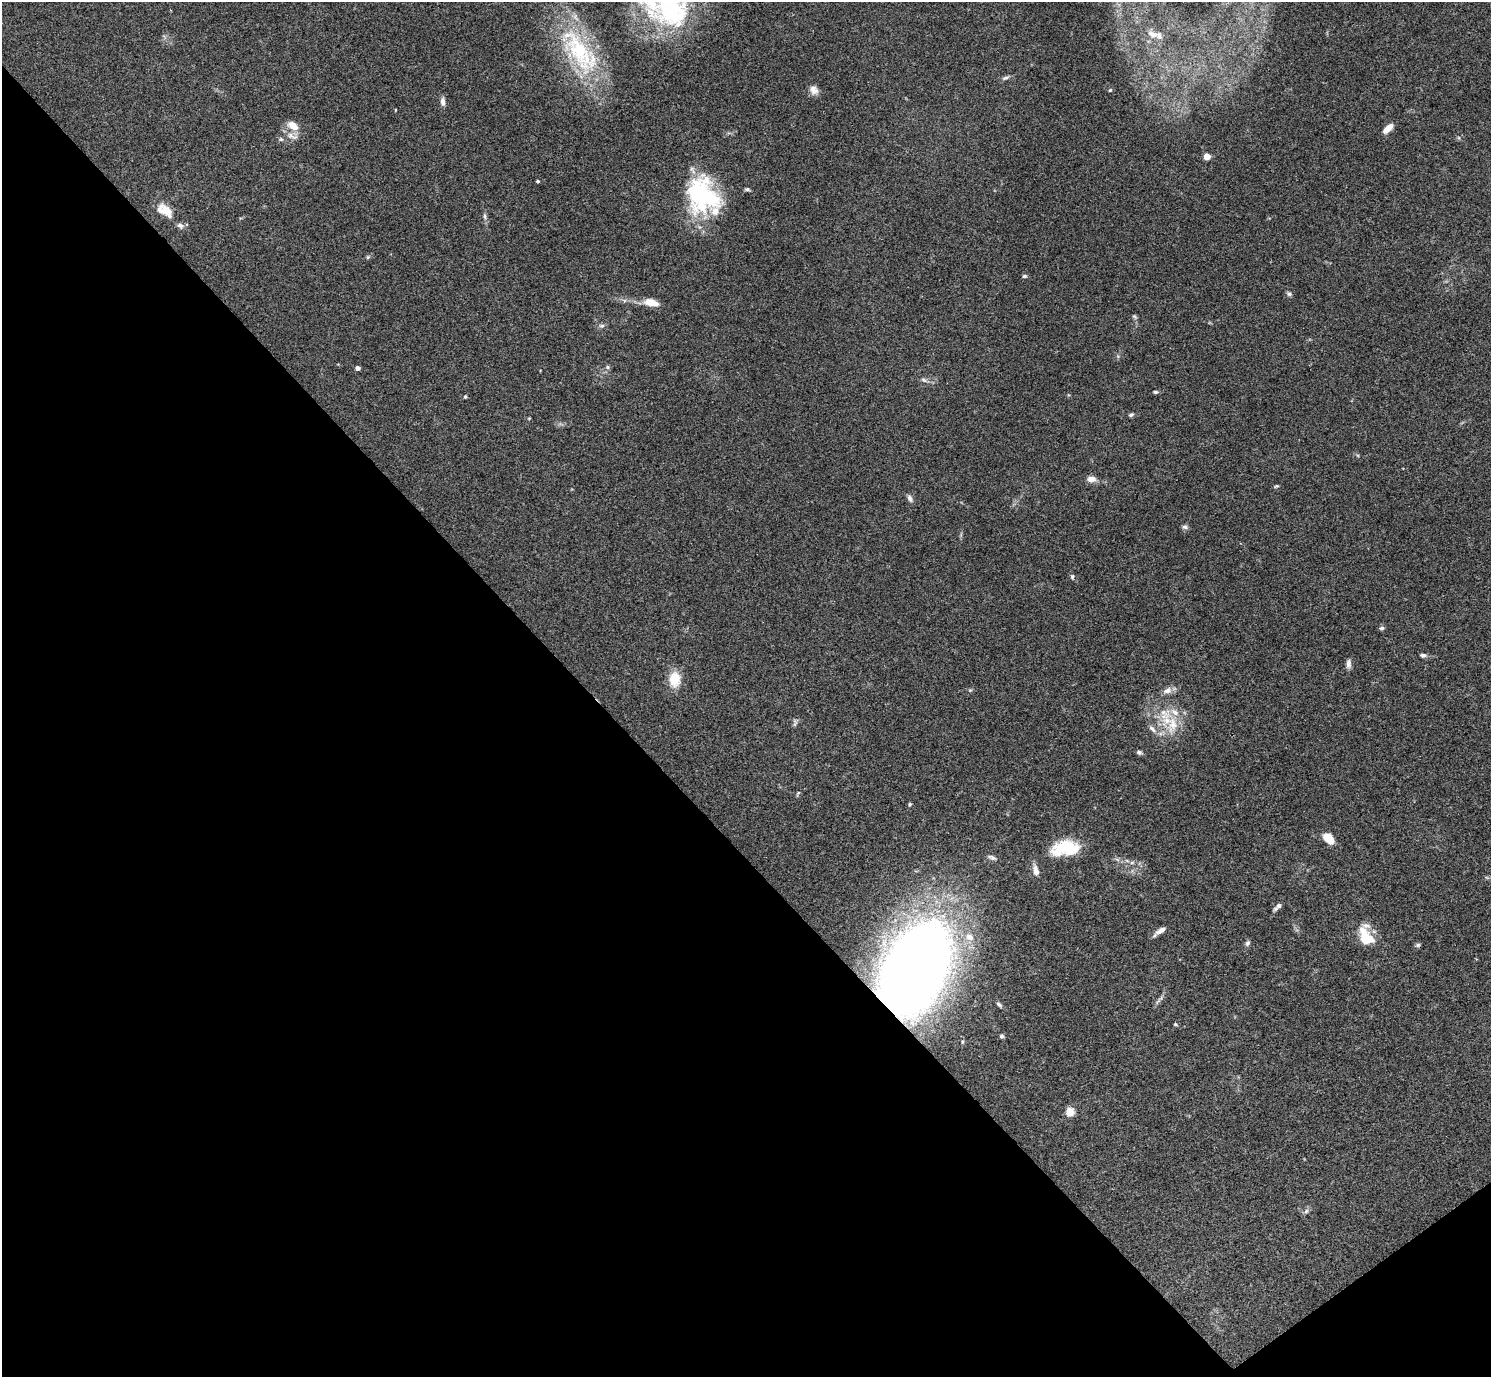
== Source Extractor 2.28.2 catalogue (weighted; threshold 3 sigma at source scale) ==
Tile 14 of 4 x 4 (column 2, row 4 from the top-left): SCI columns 1495-2983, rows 301-1675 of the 5963 x 5961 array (HDU 1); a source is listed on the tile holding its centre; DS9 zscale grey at full resolution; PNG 1493 x 1379 px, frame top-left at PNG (2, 2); no overlay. Shown black and unused: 41% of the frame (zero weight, under 3 of 4 exposures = <1% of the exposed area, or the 3 px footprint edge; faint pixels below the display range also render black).
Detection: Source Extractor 2.28.2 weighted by HDU 2 'WHT'; one run over the whole footprint, this tile lists its part. Background 0.154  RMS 0.0074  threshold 0.0331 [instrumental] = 3 sigma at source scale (4.5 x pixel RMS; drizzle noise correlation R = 1.50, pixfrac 1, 0.05/0.05 arcsec/px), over >= 5 px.
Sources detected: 71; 1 inside a brighter object's white glare — not listed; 5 inside a brighter listed object's ellipse — not listed separately; the other 65 listed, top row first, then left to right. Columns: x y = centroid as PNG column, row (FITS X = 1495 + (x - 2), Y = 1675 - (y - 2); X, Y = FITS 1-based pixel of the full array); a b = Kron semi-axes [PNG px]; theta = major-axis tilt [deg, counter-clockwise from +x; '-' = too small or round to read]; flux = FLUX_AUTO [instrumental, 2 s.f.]
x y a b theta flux
668 6 56 47 -36 140
1153 34 16 9 -16 7.1
580 52 82 31 -55 85
1005 78 10 5 15 1.9
814 90 12 9 -60 4.5
1110 90 5 4 - 0.87
443 102 9 6 -84 3.5
293 126 13 8 -34 8.8
1388 129 11 5 43 7.5
292 136 18 7 -20 5
281 139 6 5 - 1.3
1207 156 4 4 - 13
538 181 3 3 - 1.1
747 189 7 4 0 1.3
702 195 42 34 -60 86
165 210 25 13 -37 11
485 216 9 4 -79 1.7
368 257 6 4 89 0.89
1024 276 6 4 3 1.3
1289 294 6 5 - 1.5
651 303 19 9 -13 9.1
1134 316 7 4 -44 1.2
602 326 8 6 2 1.9
608 367 6 5 - 1.3
358 368 4 4 - 3.3
924 380 9 4 -35 1.6
1156 392 5 4 - 1.2
465 397 4 4 - 1
1131 415 7 4 35 1.2
529 418 4 3 - 0.62
1091 479 10 7 -2 4.9
1276 486 7 3 22 0.89
910 498 10 6 -68 2.4
1185 527 8 6 -19 1.8
1072 576 6 5 - 1.4
1382 628 7 5 15 1.5
1423 655 7 5 -3 2.1
1348 664 11 6 87 3.2
674 679 18 13 89 15
1167 690 13 8 24 4.4
1167 721 21 18 -88 22
795 723 10 4 72 1.7
1139 752 6 5 - 1.9
798 793 8 4 54 0.99
910 804 4 4 - 0.91
1329 839 11 6 -48 15
1068 848 24 18 -11 28
992 857 12 5 -19 2.2
1117 859 7 4 -19 1.5
1132 862 7 4 19 1.4
1036 871 11 6 -73 5.4
1278 907 11 5 42 3.1
1160 931 14 6 35 4.4
969 937 14 9 -34 6.6
1366 937 25 14 -57 19
1247 943 7 6 - 1.9
1418 945 7 5 26 1.4
914 970 63 39 64 1300
1158 1001 15 2 58 1.8
999 1004 8 4 -37 1.3
1175 1024 5 4 - 0.96
1002 1036 5 5 - 1.3
962 1042 4 4 - 0.72
1070 1112 5 5 - 29
1306 1211 7 5 46 1.8
Overlapping masked pixels (flux is a lower limit): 1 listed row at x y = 914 970
Isophote crosses this tile's border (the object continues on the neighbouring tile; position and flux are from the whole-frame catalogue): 1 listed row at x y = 668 6